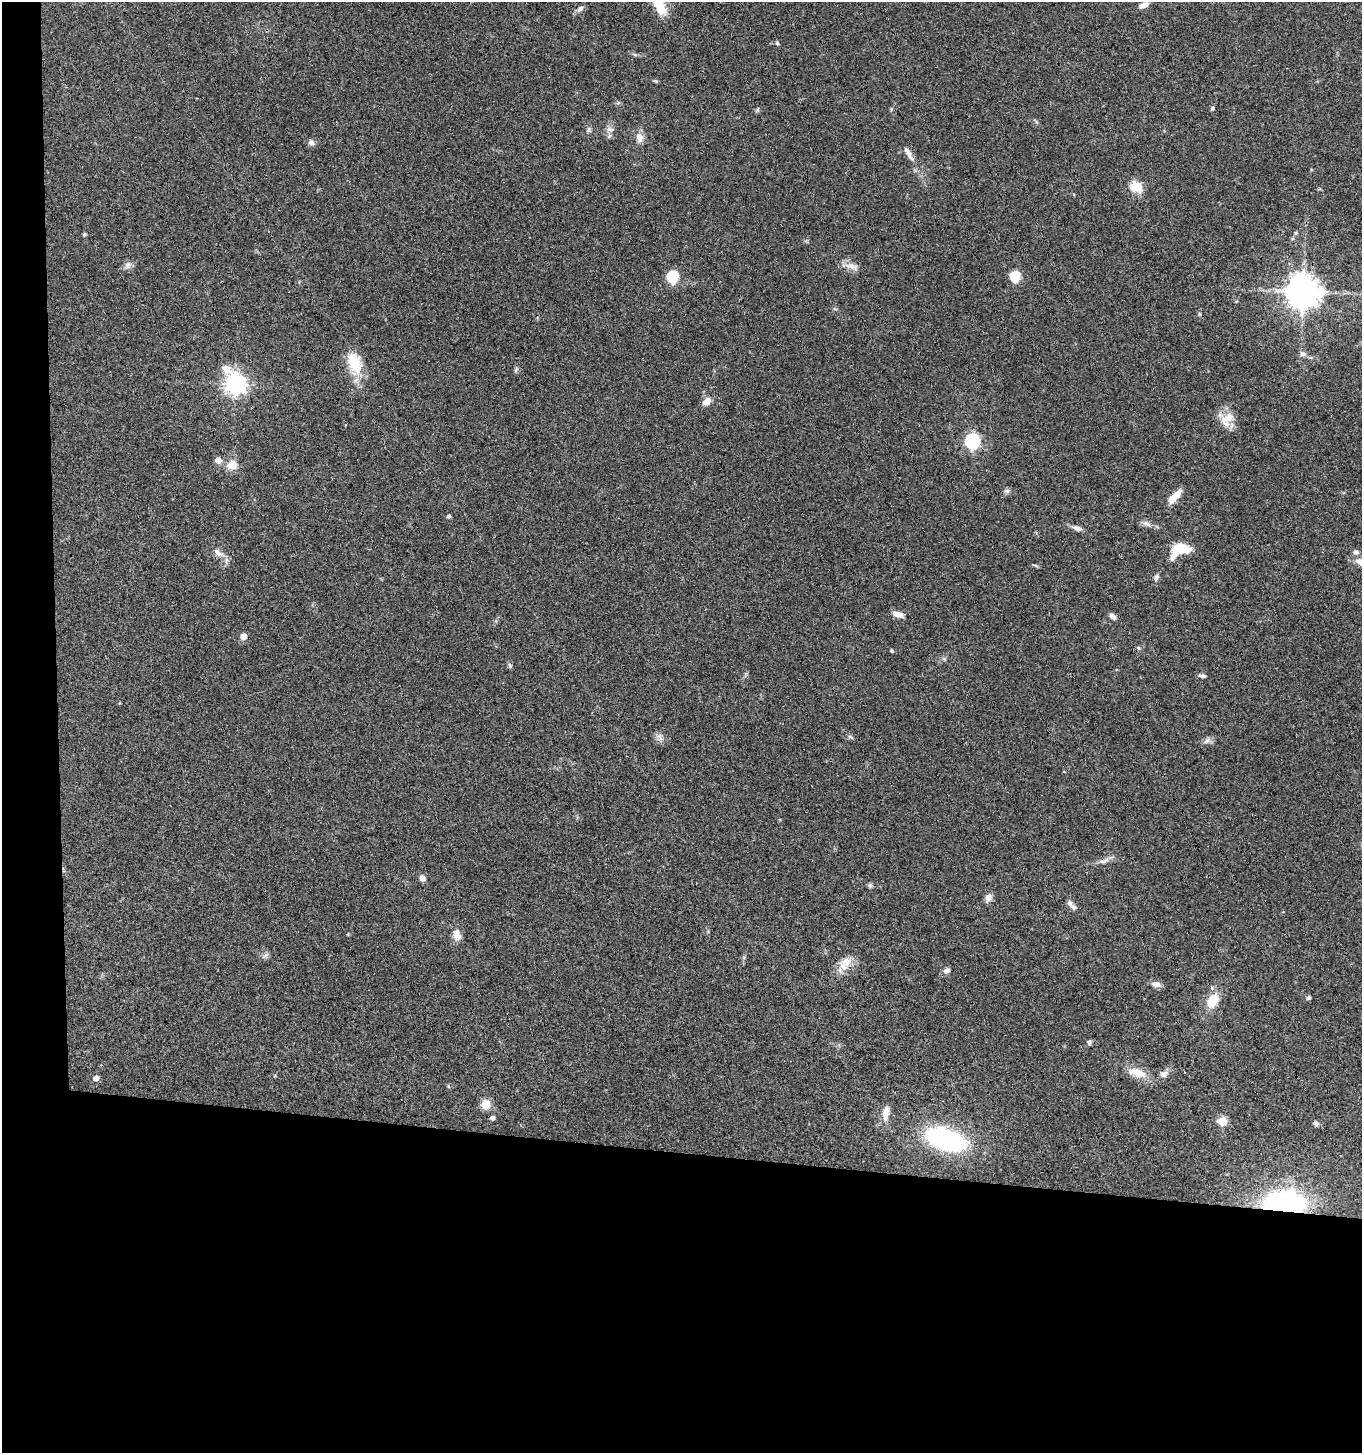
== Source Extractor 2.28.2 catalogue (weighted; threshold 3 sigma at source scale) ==
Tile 7 of 3 x 3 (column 1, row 3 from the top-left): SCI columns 205-1564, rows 6-1456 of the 4441 x 4368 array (HDU 1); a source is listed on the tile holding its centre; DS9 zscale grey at full resolution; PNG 1364 x 1455 px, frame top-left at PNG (2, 2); no overlay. Shown black and unused: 24% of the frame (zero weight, under 3 of 4 exposures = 6% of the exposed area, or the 3 px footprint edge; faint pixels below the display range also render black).
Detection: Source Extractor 2.28.2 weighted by HDU 2 'WHT'; one run over the whole footprint, this tile lists its part. Background 0.0675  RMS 0.0053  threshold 0.0238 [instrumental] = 3 sigma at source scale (4.5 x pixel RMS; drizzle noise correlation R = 1.50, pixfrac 1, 0.05/0.05 arcsec/px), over >= 5 px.
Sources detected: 75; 2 inside a brighter listed object's ellipse — not listed separately; the other 73 listed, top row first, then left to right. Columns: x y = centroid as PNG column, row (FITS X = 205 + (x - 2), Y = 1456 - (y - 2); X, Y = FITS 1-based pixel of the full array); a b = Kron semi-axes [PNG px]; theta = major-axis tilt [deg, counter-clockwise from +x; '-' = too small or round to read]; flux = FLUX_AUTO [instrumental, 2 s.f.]
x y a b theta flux
658 3 37 11 -62 15
1144 5 12 6 28 2.8
580 9 11 6 45 1.8
777 43 6 5 - 0.75
655 81 6 4 -26 0.76
618 103 6 4 18 0.72
1212 108 7 4 63 0.81
757 110 7 4 60 0.79
589 130 9 5 -77 1.2
610 130 10 6 -11 2
639 137 12 9 -80 3.9
311 143 9 7 -16 1.7
908 153 25 6 -58 3.9
1136 187 16 12 -29 8.8
1296 233 5 5 - 0.84
84 234 5 4 - 0.64
128 265 10 8 -79 2.1
852 266 21 8 -17 3.8
1015 276 11 10 - 9.6
672 277 12 10 -89 15
1303 292 10 10 - 990
1200 314 6 3 -70 0.61
1302 354 8 6 -1 1.6
354 363 31 17 -73 15
516 370 7 4 54 0.83
235 384 9 7 -62 340
707 401 12 8 32 3.4
1227 419 24 14 54 7.8
972 441 7 6 - 110
218 460 5 5 - 4.5
232 465 14 12 28 5.8
1007 491 8 5 7 1.3
1174 497 20 7 46 6.3
449 516 4 4 - 1.3
1147 523 12 6 -27 2.4
1077 528 13 6 -15 2.3
1180 550 22 12 23 14
217 552 12 7 -44 3.3
1361 562 16 9 -29 4.5
1156 577 9 6 69 1.6
898 614 13 6 -17 3.5
1113 616 8 5 -39 2.4
243 636 5 5 - 5.5
1138 648 6 5 - 0.86
891 651 5 4 - 0.61
510 666 7 5 -86 0.97
1202 676 9 5 -11 1.5
660 737 12 6 -72 2.2
851 737 8 4 -36 0.9
1207 740 12 5 38 1.9
1104 861 16 6 21 2.7
422 878 8 7 - 2.3
870 885 7 6 - 0.96
988 898 10 8 67 2.9
1071 904 17 6 -46 2.4
457 934 15 9 -81 4.4
265 955 8 5 45 1.3
846 962 17 13 4 6.6
947 971 9 6 37 2.2
1156 984 11 7 -9 3
1308 998 5 5 - 1
1213 1000 21 13 63 9.6
1089 1042 6 6 - 1.2
1137 1073 25 11 -18 8.4
1163 1074 11 8 31 2.7
96 1078 5 5 - 3
486 1105 5 5 - 20
886 1113 23 9 84 5.2
492 1118 4 4 - 1.6
1222 1121 5 5 - 22
1316 1123 7 6 - 1.3
945 1139 30 14 -19 110
1284 1204 28 16 2 120
Overlapping masked pixels (flux is a lower limit): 1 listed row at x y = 1284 1204
Isophote crosses this tile's border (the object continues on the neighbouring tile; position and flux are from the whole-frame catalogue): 2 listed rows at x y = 658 3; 1361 562